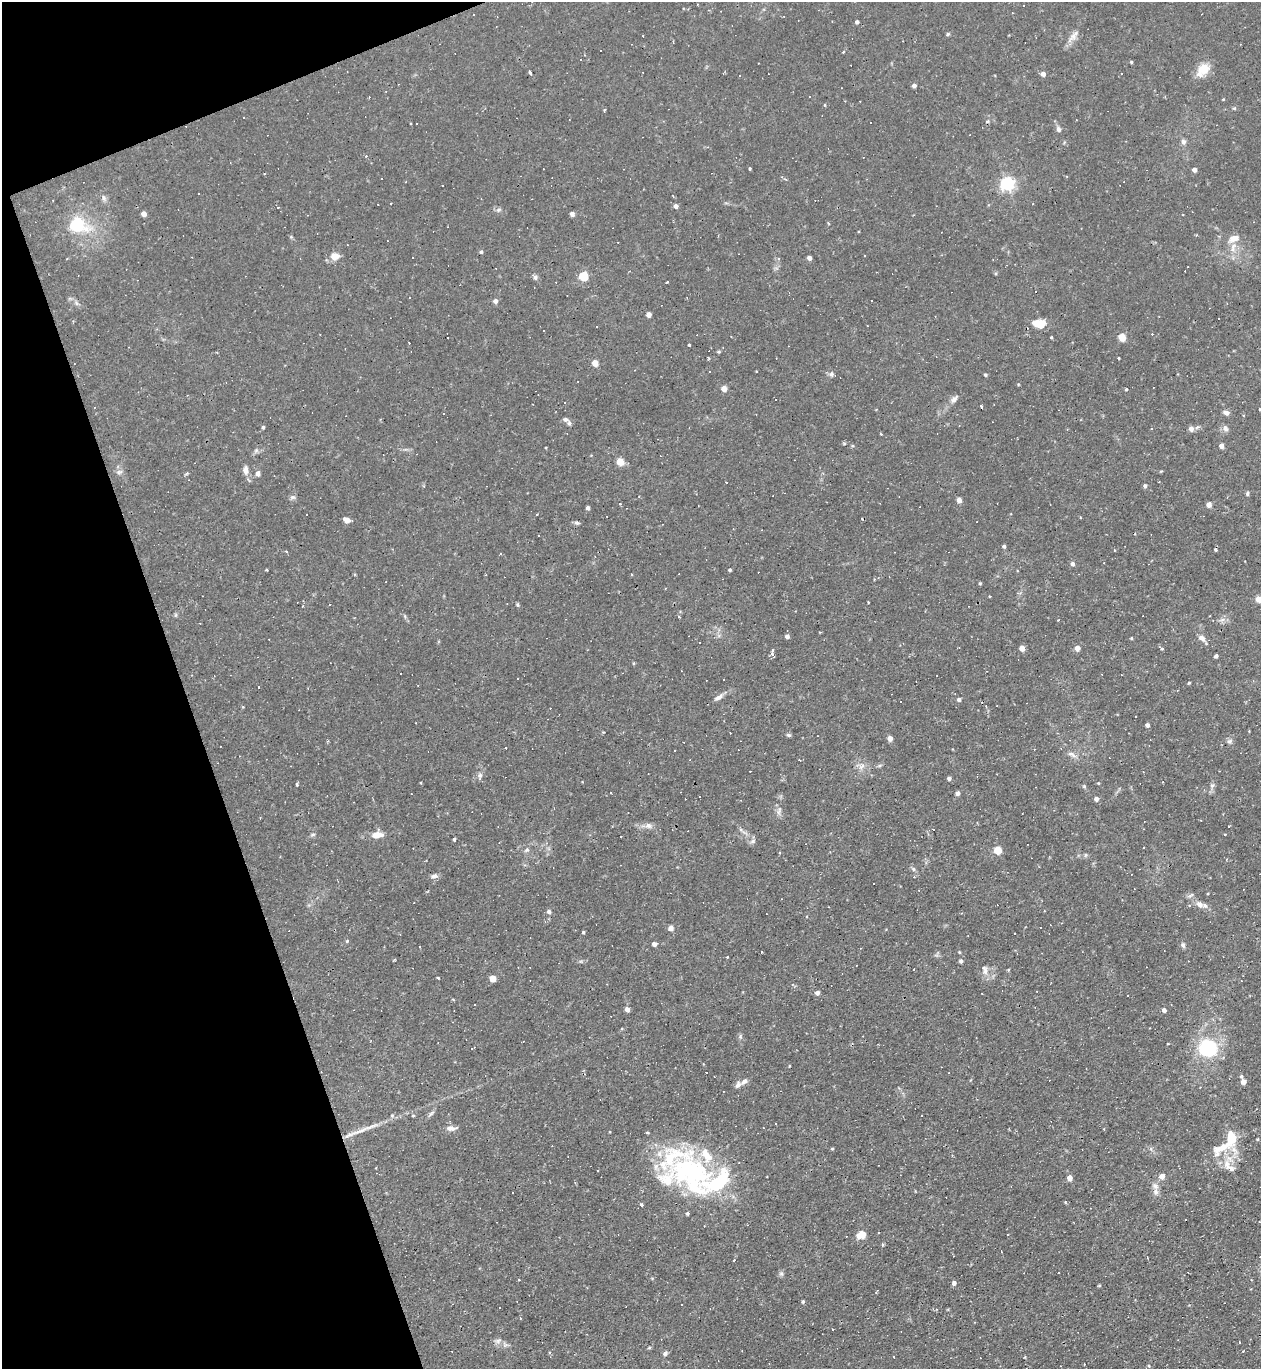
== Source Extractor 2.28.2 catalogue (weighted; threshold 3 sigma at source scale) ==
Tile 5 of 4 x 4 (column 1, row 2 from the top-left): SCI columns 144-1402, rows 2735-4101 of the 5452 x 5468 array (HDU 1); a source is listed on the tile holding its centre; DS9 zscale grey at full resolution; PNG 1263 x 1371 px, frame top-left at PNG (2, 2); no overlay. Shown black and unused: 17% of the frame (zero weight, under 2 of 3 exposures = <1% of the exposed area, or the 3 px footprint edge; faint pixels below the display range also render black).
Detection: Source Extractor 2.28.2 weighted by HDU 2 'WHT'; one run over the whole footprint, this tile lists its part. Background 0.0324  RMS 0.0034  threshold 0.0155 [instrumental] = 3 sigma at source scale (4.5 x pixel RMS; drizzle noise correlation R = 1.50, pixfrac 1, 0.05/0.05 arcsec/px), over >= 5 px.
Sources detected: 295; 85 cosmic-ray / hot-pixel residue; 1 long thin detection or spike segment (spike, bleed or trail) — not listed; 11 inside a brighter listed object's ellipse — not listed separately; the other 198 listed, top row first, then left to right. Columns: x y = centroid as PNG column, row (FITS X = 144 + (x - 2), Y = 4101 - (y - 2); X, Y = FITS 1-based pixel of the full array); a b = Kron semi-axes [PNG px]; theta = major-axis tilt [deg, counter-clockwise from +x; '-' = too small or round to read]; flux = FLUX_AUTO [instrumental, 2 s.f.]
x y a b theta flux
698 4 3 2 - 0.4
1024 5 3 2 - 0.39
1012 13 3 2 - 0.23
857 22 4 3 - 0.89
948 34 6 4 45 0.44
1073 36 22 8 53 2.6
843 52 5 3 - 0.29
581 60 3 2 - 0.24
1131 62 4 3 - 0.4
1203 69 16 14 20 5
530 72 4 3 - 1.9
1043 74 4 4 - 2
914 86 4 4 - 1.3
810 96 2 2 - 0.28
1223 99 4 3 - 0.26
825 105 5 3 - 0.28
1234 108 5 4 - 0.42
987 121 5 5 - 0.49
416 123 3 3 - 0.91
1058 129 8 6 -67 0.99
1183 142 7 7 - 1
750 169 4 3 - 0.34
1194 170 4 4 - 1.7
1007 184 6 6 - 81
199 193 3 2 - 0.39
104 198 8 6 -78 1.1
390 204 3 3 - 0.75
676 206 4 4 - 1.7
278 207 4 2 - 0.24
499 210 8 5 20 0.72
144 214 4 4 - 2.4
572 214 4 4 - 1.8
828 223 3 3 - 0.72
77 225 7 6 - 50
1234 238 14 8 18 3.1
1233 247 15 6 68 2.6
481 252 5 4 - 0.6
335 256 10 9 - 3.2
809 258 4 4 - 1.8
584 276 5 5 - 19
535 277 7 5 -48 1.1
409 298 2 2 - 0.24
495 301 5 4 - 1.7
649 314 4 4 - 2.4
1039 324 13 8 -3 6.2
867 326 2 2 - 0.26
1051 337 3 2 - 0.53
1122 337 5 4 - 8.7
689 345 3 3 - 0.65
719 352 5 4 - 0.4
1118 358 3 2 - 0.33
595 363 5 4 - 4.4
831 374 8 7 - 1.1
985 375 4 4 - 0.57
724 388 4 4 - 3.2
1126 389 3 3 - 0.45
954 399 12 6 48 1.6
775 400 3 3 - 1.2
980 406 3 3 - 1.4
1260 409 3 3 - 0.29
1226 413 7 5 -10 1.4
566 419 7 6 - 0.83
263 427 4 4 - 0.56
1225 428 10 6 -58 1.2
1191 429 6 5 - 1.9
1221 446 4 4 - 2.1
256 450 6 6 - 0.73
620 462 8 7 - 3
245 470 11 6 -87 1.9
119 472 10 6 10 1
258 473 5 4 - 1.5
727 482 3 3 - 0.58
1145 486 4 4 - 0.83
1247 493 6 4 80 0.57
292 497 8 6 1 0.81
959 500 4 4 - 2.4
620 504 4 3 - 0.39
1209 504 4 4 - 2.3
587 508 4 4 - 0.92
537 514 3 3 - 3.7
346 520 9 5 -26 1.6
577 523 7 4 -20 0.68
1004 546 4 4 - 0.67
1215 550 3 3 - 0.75
1072 564 5 4 - 1.3
266 570 3 2 - 0.34
730 570 4 3 - 0.49
980 583 4 4 - 0.39
665 588 3 2 - 0.26
990 596 3 2 - 0.41
1258 599 4 4 - 4.6
868 602 3 2 - 0.25
518 605 7 4 -90 0.4
1058 620 2 2 - 0.24
1222 620 7 4 2 0.95
787 636 4 4 - 1.5
1131 638 4 3 - 0.35
1202 638 11 7 -39 1.8
699 642 3 2 - 0.38
1022 648 4 4 - 3.4
1077 648 5 4 - 2.7
1162 649 5 3 - 0.35
773 655 6 3 -66 2.1
1216 656 4 4 - 1
723 680 2 2 - 0.27
1189 683 4 3 - 0.4
258 687 3 3 - 1.9
718 697 12 5 35 1.7
959 700 4 4 - 1.1
900 701 3 3 - 1.5
1147 725 5 4 - 0.96
730 733 2 2 - 0.22
789 735 7 4 -18 0.53
890 738 5 4 - 2.1
1229 741 8 6 3 0.84
675 751 3 2 - 0.37
1072 754 14 5 -26 1.5
799 760 3 3 - 0.33
862 766 11 5 45 1.4
480 775 8 6 32 1
949 778 4 4 - 0.99
1098 783 4 4 - 0.3
297 784 3 3 - 0.76
1084 786 5 4 - 0.42
1212 786 6 5 - 0.73
957 793 4 4 - 1.7
1096 799 4 4 - 1.7
779 811 11 5 70 1.1
648 826 11 8 -12 1.7
1229 826 3 3 - 0.35
313 834 6 4 2 0.53
377 835 15 8 12 3.5
454 839 4 3 - 0.48
752 841 8 6 21 0.92
527 850 8 5 41 0.83
998 850 5 5 - 10
1085 855 6 4 70 0.5
913 869 6 4 -88 0.57
434 876 9 6 10 1.2
1191 895 9 3 33 0.65
1200 904 11 7 -36 2.1
1189 905 3 3 - 0.96
549 911 6 5 - 0.8
671 928 5 4 - 2.2
583 932 3 3 - 0.48
1015 934 3 3 - 1.3
347 941 5 4 - 0.41
654 944 4 4 - 1.6
1183 945 7 5 -63 0.86
420 947 3 2 - 0.33
959 952 4 3 - 0.31
961 961 4 4 - 1.1
985 970 15 7 -80 1.9
438 978 3 2 - 0.36
492 979 5 4 - 6.3
817 993 6 4 23 1
1127 995 3 3 - 2.6
453 1000 5 3 - 0.29
474 1004 2 2 - 0.26
627 1009 4 4 - 2.1
1164 1010 4 4 - 1.5
740 1036 7 4 -73 0.56
472 1048 6 2 28 0.32
1207 1048 14 13 - 29
789 1066 3 2 - 0.25
1241 1076 4 4 - 0.56
744 1081 12 6 37 1.4
1243 1082 4 4 - 3.7
431 1113 11 4 42 0.78
392 1115 5 5 - 0.48
413 1115 4 3 - 0.39
776 1123 3 3 - 2.6
450 1128 11 6 -7 1.8
763 1128 3 2 - 0.22
610 1132 3 2 - 0.32
1231 1138 17 10 85 10
1257 1139 4 4 - 0.29
1222 1148 33 13 35 8.8
832 1149 5 3 - 0.33
1230 1167 20 9 -48 4.8
375 1168 3 2 - 0.24
690 1172 61 41 -10 53
1162 1176 6 6 - 2
1070 1178 4 4 - 3
1155 1186 10 7 -44 1.9
641 1205 3 3 - 4.8
687 1213 3 3 - 1
861 1235 8 7 - 4.3
781 1274 7 6 - 0.75
954 1283 5 4 - 1.2
1099 1286 6 3 9 0.33
803 1301 4 3 - 0.56
832 1329 3 2 - 0.22
498 1341 10 6 11 1.2
1239 1342 3 2 - 0.39
665 1353 7 6 - 0.78
894 1357 3 3 - 0.57
1149 1366 4 3 - 0.31
Isophote crosses this tile's border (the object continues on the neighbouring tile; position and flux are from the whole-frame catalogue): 2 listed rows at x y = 1260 409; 1258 599